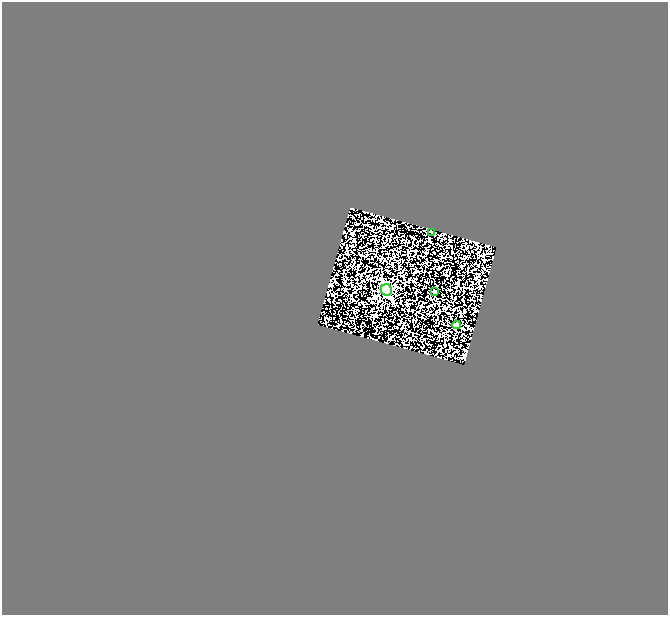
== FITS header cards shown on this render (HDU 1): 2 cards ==
NAXIS1  =                  666
NAXIS2  =                  613

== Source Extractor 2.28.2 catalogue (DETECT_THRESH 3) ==
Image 666 x 613 px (HDU 1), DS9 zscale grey, 1 PNG px = 1 image px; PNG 670 x 617 px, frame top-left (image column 1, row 613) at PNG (2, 2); each listed source drawn as its Kron ellipse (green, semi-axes under 4 px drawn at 4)
Background 0.067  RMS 0.14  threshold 0.418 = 3 sigma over >= 5 px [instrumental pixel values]
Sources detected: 4; all 4 listed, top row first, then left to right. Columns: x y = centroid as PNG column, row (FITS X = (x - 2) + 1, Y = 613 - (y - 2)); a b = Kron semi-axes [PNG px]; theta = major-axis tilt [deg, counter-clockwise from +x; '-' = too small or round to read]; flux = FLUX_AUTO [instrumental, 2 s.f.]
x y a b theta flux
432 232 3 3 - 8
386 290 6 5 - 1100
435 292 3 3 - 13
456 325 4 4 - 31